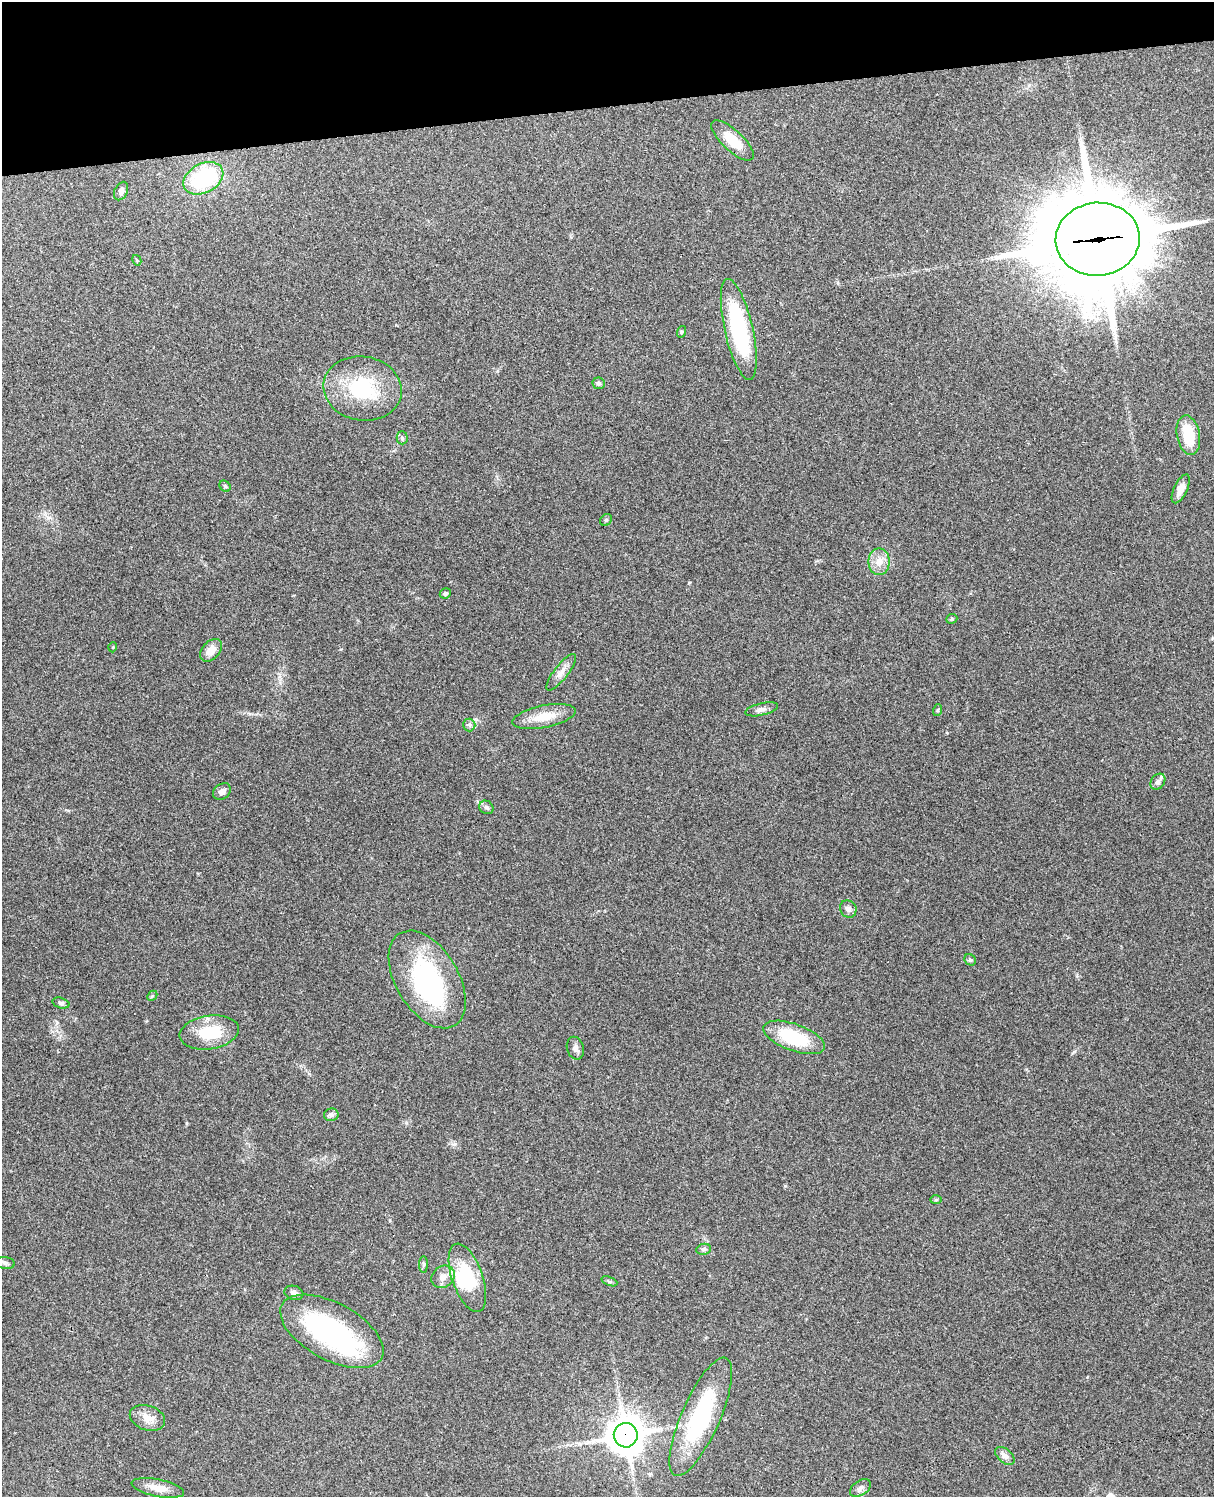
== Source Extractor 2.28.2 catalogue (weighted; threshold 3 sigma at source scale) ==
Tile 3 of 4 x 3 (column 3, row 1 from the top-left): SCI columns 2543-3754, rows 3156-4650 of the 5087 x 4927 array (HDU 1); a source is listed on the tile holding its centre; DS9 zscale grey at full resolution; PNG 1216 x 1499 px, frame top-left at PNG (2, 2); each listed source drawn as its Kron ellipse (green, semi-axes under 4 px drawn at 4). Shown black and unused: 7% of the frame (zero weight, under 3 of 4 exposures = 6% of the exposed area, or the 3 px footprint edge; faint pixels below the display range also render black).
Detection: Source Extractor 2.28.2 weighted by HDU 2 'WHT'; one run over the whole footprint, this tile lists its part. Background 0.209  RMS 0.0082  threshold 0.0369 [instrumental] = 3 sigma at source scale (4.5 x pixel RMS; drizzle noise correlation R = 1.50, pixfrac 1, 0.05/0.05 arcsec/px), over >= 5 px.
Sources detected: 56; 4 inside a brighter object's white glare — neither listed nor drawn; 1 inside a brighter listed object's ellipse — not listed separately; the other 51 listed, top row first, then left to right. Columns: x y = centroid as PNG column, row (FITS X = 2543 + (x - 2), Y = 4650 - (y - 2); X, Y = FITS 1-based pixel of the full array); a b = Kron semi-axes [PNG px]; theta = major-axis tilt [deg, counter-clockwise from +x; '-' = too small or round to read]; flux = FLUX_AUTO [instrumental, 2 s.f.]
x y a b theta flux
733 140 27 10 -42 18
203 178 21 14 28 65
121 191 10 6 65 3.7
1098 239 42 36 5 10000
137 260 5 4 - 0.81
739 329 52 14 -77 91
681 332 6 3 72 0.94
599 383 6 6 - 1.8
363 388 39 32 -9 53
1188 435 20 11 -78 27
402 438 6 5 - 1.6
225 486 6 5 - 1.3
1181 489 15 6 65 7.6
606 520 6 5 - 1.4
879 562 13 10 -89 8.4
445 593 5 5 - 1.7
952 619 6 4 22 1.2
113 647 5 3 - 0.65
211 650 13 8 48 9
561 672 22 7 52 6.2
762 709 17 6 13 4
938 710 6 4 71 1.1
544 716 32 11 11 17
469 725 6 6 - 1.7
1158 782 8 6 52 2.8
222 791 10 7 34 3.9
486 807 7 6 - 2
848 909 9 8 - 3.4
970 960 6 5 - 1.3
427 979 54 31 -59 120
152 996 6 4 45 1.1
61 1003 9 5 -15 1.9
209 1032 30 16 9 30
794 1037 32 13 -20 46
575 1048 11 8 -73 3.9
331 1115 7 6 - 2.8
936 1200 6 4 2 0.88
704 1249 7 5 11 1.8
5 1263 9 6 -8 2.2
423 1264 8 4 89 1.4
443 1277 12 10 38 6.6
467 1278 36 15 -71 41
609 1281 8 4 -21 1.4
294 1293 9 7 -16 2.9
332 1331 56 28 -28 120
701 1417 64 19 66 90
147 1418 18 12 -18 9.1
626 1435 12 12 - 1800
1005 1456 11 7 -40 3.8
158 1488 27 8 -11 9.9
860 1488 11 7 33 3.3
Overlapping masked pixels (flux is a lower limit): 2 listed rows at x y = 1098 239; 626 1435
Unlisted compact peaks at least as high as the median listed source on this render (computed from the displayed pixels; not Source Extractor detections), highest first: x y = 455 1144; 785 1186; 689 583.